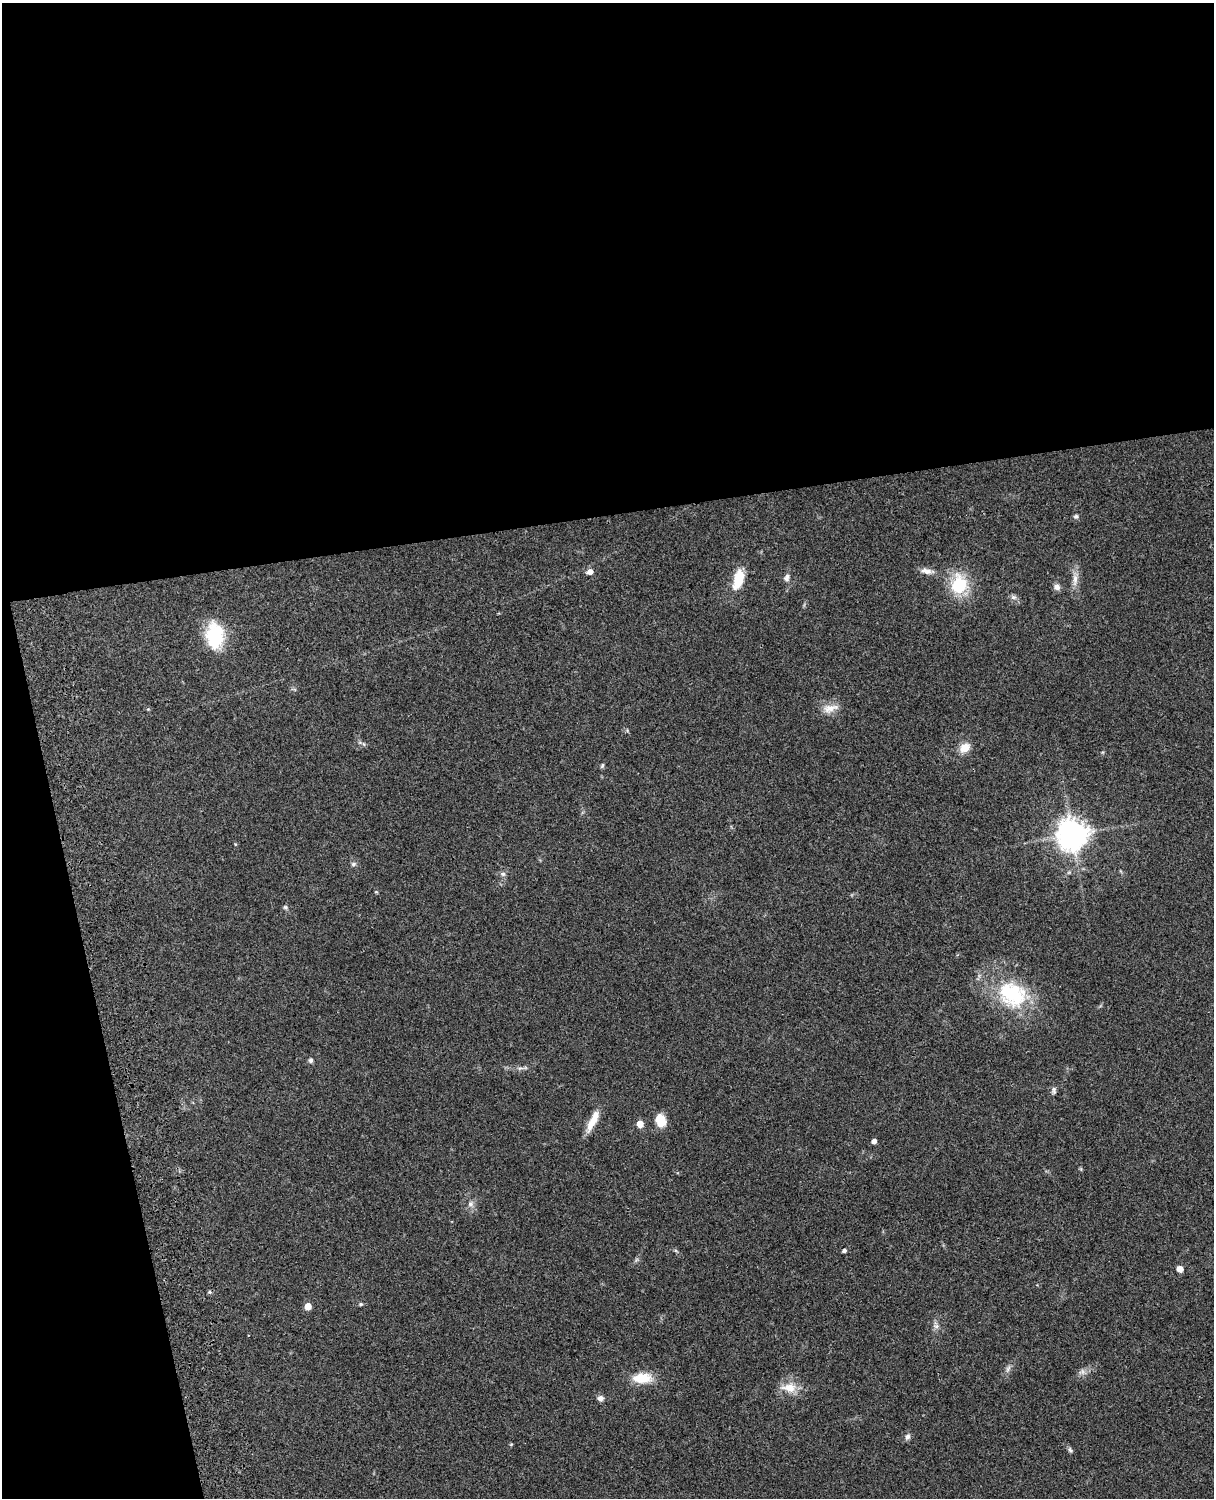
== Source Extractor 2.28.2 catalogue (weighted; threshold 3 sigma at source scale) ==
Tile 1 of 4 x 3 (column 1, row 1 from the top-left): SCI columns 122-1333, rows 3269-4764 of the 5089 x 4927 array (HDU 1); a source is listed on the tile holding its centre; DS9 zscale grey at full resolution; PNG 1216 x 1500 px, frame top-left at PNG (2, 3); no overlay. Shown black and unused: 39% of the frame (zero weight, under 3 of 4 exposures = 6% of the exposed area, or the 3 px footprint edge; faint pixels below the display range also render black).
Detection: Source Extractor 2.28.2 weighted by HDU 2 'WHT'; one run over the whole footprint, this tile lists its part. Background 0.0798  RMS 0.0058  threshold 0.0262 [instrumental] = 3 sigma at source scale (4.5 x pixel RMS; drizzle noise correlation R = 1.50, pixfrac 1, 0.05/0.05 arcsec/px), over >= 5 px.
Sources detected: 41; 1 too faint to see at this stretch — not listed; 1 inside a brighter listed object's ellipse — not listed separately; the other 39 listed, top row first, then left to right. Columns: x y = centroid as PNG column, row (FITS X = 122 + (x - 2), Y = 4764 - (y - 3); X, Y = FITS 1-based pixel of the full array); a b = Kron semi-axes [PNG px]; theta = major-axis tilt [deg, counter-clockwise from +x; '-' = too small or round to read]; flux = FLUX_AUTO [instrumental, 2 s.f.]
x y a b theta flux
1076 516 7 6 - 1.3
926 571 16 8 -12 3.5
590 572 6 5 - 3.7
787 578 9 7 78 2.2
738 579 24 11 74 14
1075 580 20 7 88 4.8
959 585 19 16 77 27
1057 587 7 7 - 2.9
1013 597 8 6 0 1.7
215 636 28 18 -88 32
830 708 24 10 13 6.6
965 748 13 9 41 6.6
602 766 7 5 73 0.94
1072 835 9 9 - 840
353 864 7 5 16 1.3
503 874 8 6 -14 1.5
285 907 7 6 - 1.1
1012 994 40 31 -33 45
310 1060 6 5 - 1.5
520 1068 10 4 12 1.5
1054 1090 11 5 -89 1.5
660 1120 12 9 -65 11
592 1122 25 9 60 8.5
640 1124 5 5 - 7.2
874 1141 4 4 - 2.8
470 1204 8 8 - 2.3
844 1251 5 4 - 1.2
1180 1269 5 5 - 6.2
209 1292 5 5 - 0.86
361 1304 6 4 13 0.95
308 1306 5 5 - 9.1
936 1326 7 6 - 1.7
1008 1368 9 6 63 1.8
642 1378 28 13 1 12
789 1388 21 12 -3 9
600 1398 6 6 - 2.6
907 1437 8 6 68 1.9
511 1444 5 4 - 0.58
1070 1450 8 5 -64 1.2